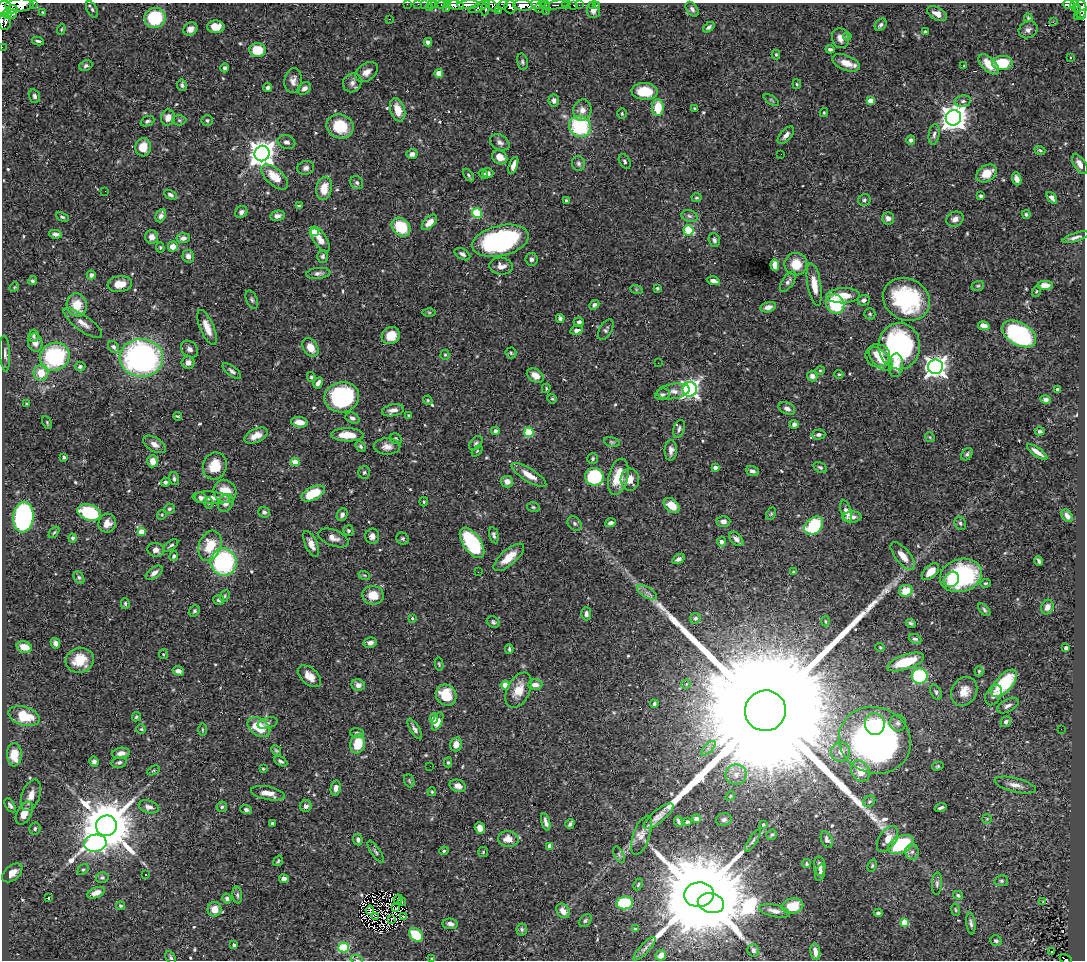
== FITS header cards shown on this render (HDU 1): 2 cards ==
NAXIS1  =                 1083
NAXIS2  =                  958

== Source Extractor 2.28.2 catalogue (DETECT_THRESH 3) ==
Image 1083 x 958 px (HDU 1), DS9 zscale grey, 1 PNG px = 1 image px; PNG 1087 x 962 px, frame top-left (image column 1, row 958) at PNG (2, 3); each listed source drawn as its Kron ellipse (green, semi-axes under 4 px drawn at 4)
Background 0.687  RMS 0.02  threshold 0.0593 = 3 sigma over >= 5 px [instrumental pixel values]
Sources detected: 570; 2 with non-positive FLUX_AUTO (blend fragments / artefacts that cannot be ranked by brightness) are neither listed nor drawn; of the other 568, the 500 brightest by FLUX_AUTO listed and drawn (68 fainter detections omitted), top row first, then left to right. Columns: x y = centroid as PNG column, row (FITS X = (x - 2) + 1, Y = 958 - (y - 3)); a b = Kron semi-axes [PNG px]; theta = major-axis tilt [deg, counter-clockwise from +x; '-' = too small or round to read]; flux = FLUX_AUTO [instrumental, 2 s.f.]
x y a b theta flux
34 3 3 2 - 40
407 4 2 2 - 8.5
418 4 2 2 - 6.6
425 4 3 2 - 2.5
431 4 4 2 - 7.1
435 4 3 3 - 29
536 4 5 4 - 170
1069 4 6 4 -4 150
19 5 14 6 4 1200
441 5 3 2 - 21
447 5 3 2 - 18
456 5 8 4 -9 780
468 5 11 4 3 880
492 5 9 4 -42 140
503 5 5 4 - 170
523 5 10 5 -4 1500
545 5 5 3 - 270
556 5 14 4 13 150
565 5 3 3 - 51
573 5 3 3 - 13
579 5 2 2 - 5.4
592 5 3 2 - 4.1
596 5 3 2 - 6.6
1074 5 4 3 - 130
540 6 7 4 55 83
479 7 10 4 27 320
510 7 6 5 - 430
429 8 3 2 - 24
447 8 3 2 - 9.2
485 8 8 4 80 380
1077 8 4 2 - 10
4 9 8 7 - 910
12 9 5 3 - 450
92 9 9 5 -62 3.2
692 9 8 5 -54 4.2
1081 9 9 5 87 340
593 10 8 6 83 9.1
499 11 3 3 - 140
43 12 4 3 - 1.6
546 12 2 2 - 3.4
7 14 4 3 - 520
12 14 6 4 39 420
937 14 11 6 -28 10
1082 15 5 3 - 68
1077 16 3 2 - 15
155 18 10 10 - 71
1028 18 4 3 - 1.9
389 19 3 2 - 2
5 22 8 6 -84 240
1053 22 2 2 - 140
881 25 7 5 48 3.9
216 27 8 6 -1 20
709 27 6 4 39 3
61 29 5 4 - 1.7
190 29 7 6 - 8.1
1028 30 10 8 28 6.6
925 32 3 3 - 2.3
847 36 4 3 - 1.4
840 38 10 8 -74 8.6
38 41 6 3 -9 2.8
428 42 4 4 - 5.2
2 47 2 2 - 5.9
830 49 4 3 - 3.1
258 50 8 7 - 34
776 55 5 4 - 1.6
1071 57 4 3 - 1.6
522 62 8 5 -77 2.9
846 63 14 7 -22 17
1002 63 10 7 4 48
989 64 13 6 -44 24
86 66 7 5 23 3.2
964 66 4 3 - 1.6
225 68 4 4 - 3.2
367 72 12 8 36 10
439 73 4 4 - 18
293 81 12 8 83 8.6
352 83 10 9 - 6.5
797 84 5 3 - 1.5
182 85 6 5 - 4.2
268 87 4 3 - 3.4
304 88 7 5 38 5.5
645 91 13 8 -3 41
34 96 7 5 -73 3.4
771 100 9 3 -34 1.9
871 100 4 4 - 18
554 101 6 5 - 5.9
963 101 8 5 10 3.8
658 107 8 5 88 36
695 108 3 2 - 1.6
398 110 12 7 -73 21
582 110 11 9 73 9.5
824 112 4 4 - 1.4
622 114 5 4 - 1.6
168 118 8 7 - 11
953 118 8 7 - 1400
179 120 7 5 5 2.4
207 120 5 5 - 2.7
147 121 7 5 22 2.9
340 126 14 12 -19 47
580 126 11 10 - 110
934 134 10 5 82 4.4
786 135 10 5 48 6.8
911 140 5 4 - 3.5
286 142 9 6 -15 5.4
500 142 10 7 -28 5.4
143 147 9 8 - 22
1040 150 5 3 - 2
262 154 8 7 - 1300
412 154 5 5 - 5.4
781 154 3 2 - 1.4
500 157 8 6 -35 13
625 161 8 5 -61 3.1
578 163 7 6 - 3.8
1080 164 11 6 -57 8.8
513 165 9 4 71 8
306 168 8 7 - 4.7
488 173 5 5 - 4.1
987 173 11 8 32 23
483 174 5 4 - 3.5
469 175 7 4 -54 2.5
275 177 16 8 -41 30
1017 179 7 4 -70 6.4
357 183 7 6 - 3
324 188 12 7 79 24
105 191 2 2 - 14
170 195 7 4 -30 3.4
981 196 4 3 - 2.9
696 198 5 4 - 1.7
1052 198 6 3 -51 4.8
864 200 6 5 - 2.8
566 201 4 4 - 3.8
299 206 4 4 - 1.8
241 212 6 5 - 4.5
477 213 5 4 - 84
1026 214 4 4 - 2.2
161 216 7 5 66 6.4
277 216 7 5 12 5.3
689 216 8 6 -18 4.1
62 217 7 3 -24 2.1
888 218 6 5 - 6.5
955 219 9 7 25 7.5
429 222 9 5 46 15
401 227 10 8 -43 52
688 230 5 5 - 67
314 232 4 4 - 47
55 234 6 4 -9 4.9
152 237 7 6 - 10
1075 237 14 3 18 5
183 238 6 5 - 6.5
320 239 14 6 -58 16
714 240 7 5 -72 3.1
500 241 29 15 13 240
173 246 5 5 - 13
160 247 5 4 - 1.7
462 254 8 5 -31 4.4
188 256 6 5 - 7
323 256 6 5 - 3.3
531 259 6 6 - 4.5
796 264 11 11 - 26
775 265 6 4 -87 13
501 266 12 8 -5 11
318 273 12 5 5 5
91 275 4 4 - 4
33 281 4 4 - 2.9
713 281 7 4 -13 5.3
788 282 11 5 55 5.3
120 284 12 8 6 18
814 285 21 6 -80 17
1045 285 8 4 0 8.7
978 286 6 5 - 2
14 287 5 4 - 1.5
657 288 3 3 - 2.1
636 289 6 4 -19 1.6
1036 291 6 3 70 1.5
843 296 17 7 2 28
906 299 24 20 -29 130
252 300 10 5 -68 3.2
864 300 6 5 - 4.6
835 304 10 9 - 64
77 305 12 10 -75 28
594 305 5 4 - 3.8
768 307 8 5 14 8.2
429 312 6 4 -1 1.9
870 314 5 5 - 2.1
560 318 4 4 - 3.3
579 322 5 4 - 3.7
83 323 23 7 -36 12
984 326 6 4 -13 10
207 327 18 7 -67 16
577 330 6 4 10 4.7
606 330 11 6 60 3.7
1019 334 18 11 -30 190
34 336 6 5 - 2.3
391 336 9 8 - 21
35 342 9 7 -79 11
899 346 23 20 89 250
113 347 6 5 - 4.1
310 347 10 7 -58 17
189 349 9 7 -42 5.7
511 353 5 5 - 2.1
5 354 18 5 -87 5.9
445 355 5 4 - 1.7
878 356 12 11 - 25
55 357 15 13 36 140
141 358 22 19 -3 400
881 359 15 8 -46 21
188 362 6 6 - 11
658 363 2 2 - 1.6
896 365 12 7 85 14
80 367 5 5 - 2.9
936 367 7 7 - 920
820 370 4 4 - 1.5
232 371 11 5 -38 4
41 373 8 7 - 24
839 374 4 4 - 1.4
535 375 9 6 -33 13
812 376 5 5 - 9
311 377 5 4 - 2.6
318 383 6 4 60 5.4
546 388 5 3 - 1.5
690 389 7 7 - 560
1057 389 3 3 - 3.3
673 391 16 7 8 9.7
662 394 7 6 - 3.7
342 397 17 15 9 170
552 399 5 4 - 1.5
428 400 5 4 - 1.5
1045 400 5 4 - 4
27 404 3 3 - 2
787 408 9 6 -26 5.8
393 410 11 6 11 7.8
409 415 4 4 - 1.7
177 416 4 3 - 1.7
352 418 7 5 -24 5
47 422 7 4 -65 1.8
299 422 8 5 -8 14
794 424 4 4 - 6.2
679 429 9 5 71 3.8
495 431 4 4 - 3.2
1040 431 5 4 - 2.6
529 432 5 4 - 75
818 434 7 5 3 3.9
347 435 16 6 -2 25
256 436 12 6 25 13
930 437 5 4 - 1.6
396 439 6 5 - 2.4
612 442 8 4 -16 2.3
476 443 8 5 51 3.2
154 444 12 7 -31 7.9
361 446 6 4 -47 2.8
387 446 13 8 -1 9.5
671 450 10 6 87 6.8
477 451 6 4 46 1.8
1037 452 12 4 -35 8.3
967 454 7 5 52 2.6
64 457 3 3 - 2
593 458 5 5 - 2.6
153 461 6 5 - 11
295 462 4 4 - 29
215 466 14 12 71 29
820 467 7 4 -31 2.9
715 468 4 4 - 7.3
752 471 6 5 - 5.1
364 472 6 5 - 2.7
529 475 20 6 -32 18
594 477 9 8 - 86
618 477 18 9 76 33
174 479 6 5 - 3.3
630 480 11 9 -85 14
165 482 4 4 - 3
507 482 6 5 - 9.7
225 491 12 11 - 25
313 493 12 6 26 38
201 498 6 5 - 5.7
211 498 18 6 -4 13
424 502 5 3 - 1.7
208 503 6 4 -88 2
226 503 9 7 61 9.1
672 505 9 6 -42 23
533 507 6 5 - 2
169 509 5 5 - 2.3
846 511 11 5 -72 9.3
89 512 12 8 -19 110
264 512 6 5 - 4
771 514 7 4 64 2
162 515 5 4 - 1.6
342 515 7 5 64 4.4
1067 516 7 5 -56 7.1
23 517 15 10 83 240
852 517 9 5 4 8.9
723 521 7 5 1 5.6
107 523 9 8 - 11
575 523 8 6 -47 3.5
610 523 5 4 - 3.7
960 523 7 5 -61 3.3
814 526 10 8 43 88
348 531 5 5 - 2.9
54 532 7 4 52 2
141 532 4 4 - 24
494 535 8 4 -77 3.5
372 536 7 7 - 8
73 538 4 4 - 2.8
333 538 16 8 -21 9
403 539 6 5 - 2.7
736 539 8 5 -43 6.1
721 542 4 4 - 6.2
472 543 17 9 -56 130
311 544 14 6 -67 10
171 545 8 3 35 2.5
210 546 15 11 69 37
156 550 8 7 - 7.6
174 556 5 4 - 2.7
903 556 17 7 -50 17
509 557 19 7 41 24
678 559 7 4 30 4.5
1039 561 5 3 - 3.3
224 562 14 13 - 180
478 572 3 2 - 2
794 572 3 2 - 1.5
930 572 10 6 43 19
154 573 10 5 36 6.8
364 575 6 4 -17 1.9
961 575 21 16 16 160
79 577 7 4 -62 2.5
952 579 8 7 - 17
985 583 5 4 - 1.7
906 591 7 6 - 26
647 592 11 5 -32 6
373 595 11 9 -8 22
225 596 6 4 70 2
219 600 5 5 - 3.9
125 604 5 4 - 2.3
1047 607 7 6 - 6.7
984 610 8 4 -49 2.6
194 611 6 5 - 2.5
586 614 6 5 - 4.5
412 618 3 3 - 1.6
695 618 5 5 - 3.7
825 621 5 3 - 1.4
493 622 7 5 -35 2.9
911 623 5 4 - 2.7
915 639 6 4 -26 3.3
55 643 5 4 - 6.7
370 643 6 5 - 5.9
24 647 8 5 -16 14
880 647 5 4 - 1.8
1066 648 4 4 - 3.5
509 649 5 3 - 1.9
163 654 5 4 - 1.5
80 660 14 12 16 33
906 662 19 7 19 52
439 664 6 4 -80 1.8
178 671 6 4 -15 6
979 671 5 4 - 1.6
309 676 14 8 -42 15
920 676 8 7 - 140
1004 683 17 8 48 64
686 684 4 4 - 2.8
358 685 6 6 - 7.1
505 685 4 4 - 19
535 685 7 5 3 7.6
519 690 19 11 63 23
964 691 15 12 59 17
936 692 8 5 -61 2.8
446 695 11 9 -51 37
993 695 11 7 62 7.1
654 704 4 3 - 2.8
1008 706 12 6 29 5.5
765 711 20 20 - 190000
24 716 16 9 -17 48
136 717 5 4 - 2.1
434 719 5 4 - 11
438 721 10 5 68 9.9
1006 722 6 5 - 4.1
267 723 10 5 17 3.5
898 723 8 8 - 5.1
875 724 11 10 - 37
259 727 12 8 -36 43
141 729 4 4 - 1.7
415 729 12 4 -58 4.8
1061 729 2 2 - 2.3
202 730 6 3 -89 1.5
357 733 7 5 -14 3.4
875 740 36 33 -21 570
358 744 10 7 75 34
456 744 7 5 75 12
708 748 9 3 45 3.9
276 751 6 4 -49 1.7
841 752 9 9 - 10
121 753 9 5 8 9.8
14 755 11 7 -89 30
281 761 7 4 -27 3.2
94 762 5 4 - 4.7
119 762 8 5 14 3.3
448 762 5 4 - 2.1
430 766 2 2 - 2.9
938 766 6 4 15 1.7
263 769 3 2 - 1.4
154 770 6 4 30 1.8
860 771 11 8 -57 22
736 774 10 10 - 12
409 781 7 5 -69 1.9
1015 785 21 7 -14 11
458 786 8 6 -16 9.7
336 788 7 5 81 6.7
432 792 4 3 - 1.5
268 793 17 6 -11 16
31 795 16 9 70 13
730 796 5 4 - 1.9
869 801 6 5 - 2.4
10 805 8 4 -58 3.8
306 806 6 6 - 4.6
149 807 10 6 -16 7.2
222 807 5 5 - 2.5
941 808 6 3 21 2.8
246 810 6 4 -20 3.2
24 813 12 7 63 16
659 816 18 6 40 9
696 819 4 4 - 5
987 819 5 5 - 1.6
724 820 8 6 16 3.7
678 821 5 3 - 2.3
546 822 9 3 -74 5.1
687 822 3 3 - 2.1
272 823 3 3 - 3
570 824 5 3 - 3.5
763 825 4 3 - 2.2
106 826 10 10 - 9700
480 828 6 5 - 12
35 829 6 5 - 3.3
642 835 20 8 70 10
772 835 6 4 40 2.2
508 839 10 8 -7 14
827 839 9 5 -69 4.2
887 839 14 8 58 19
358 840 6 4 -82 3.8
753 841 13 3 58 3.1
95 843 11 8 9 290
901 845 14 8 27 93
550 846 4 4 - 14
444 851 5 4 - 1.8
376 852 13 4 -56 3.7
483 852 5 5 - 1.7
912 852 8 7 - 5
619 855 9 4 -64 2.6
278 861 6 4 56 1.8
807 864 4 4 - 2.3
872 865 6 4 63 1.9
820 866 10 5 -87 5.9
83 869 6 4 46 2.3
12 873 12 7 41 12
820 873 8 4 75 5.6
145 874 3 2 - 2.5
102 877 6 5 - 2.9
284 879 5 4 - 8.3
1001 881 7 5 12 2.7
937 884 11 5 87 3.9
638 885 6 4 62 2
96 893 9 5 22 12
237 895 8 5 -85 2.8
699 895 15 12 6 38000
958 895 5 3 - 2.4
49 897 3 2 - 24
227 898 5 4 - 4.4
398 900 5 2 - 2.7
402 902 4 2 - 3.5
1043 902 3 2 - 1.7
624 903 8 6 7 69
711 903 13 9 -14 7800
120 906 4 4 - 1.9
793 906 11 7 12 33
395 908 4 2 - 1.5
214 909 7 7 - 15
370 910 5 3 - 1.6
955 910 6 3 -80 1.5
563 911 8 6 -56 11
775 911 16 6 -13 8.4
878 913 4 4 - 3.1
404 916 4 2 - 2.9
375 917 3 2 - 2.2
391 919 4 2 - 2
585 920 7 5 50 2.6
904 922 4 4 - 34
971 923 11 4 -83 3.9
450 924 8 5 -5 4.9
522 929 6 5 - 2.5
635 929 4 4 - 1.5
416 935 8 6 -39 41
996 941 6 5 - 2.5
234 945 4 3 - 5.7
344 947 5 5 - 92
644 949 15 5 48 4.8
753 950 6 6 - 4.6
815 952 8 5 -81 11
1052 952 3 2 - 2.4
661 955 6 5 - 9
171 957 7 4 -60 2.6
432 958 3 3 - 1.6
1066 959 6 3 -28 29
357 960 6 4 -19 1.7
At the frame edge (FLAGS 8, measured only in part): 25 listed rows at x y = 34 3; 407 4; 418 4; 425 4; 431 4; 435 4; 536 4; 1069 4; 19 5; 441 5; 447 5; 456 5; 468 5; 492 5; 503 5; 523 5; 1074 5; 510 7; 4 9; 1081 9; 5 22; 2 47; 432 958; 1066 959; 357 960
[68 fainter detections neither listed nor drawn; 2 non-positive-flux detections neither listed nor drawn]